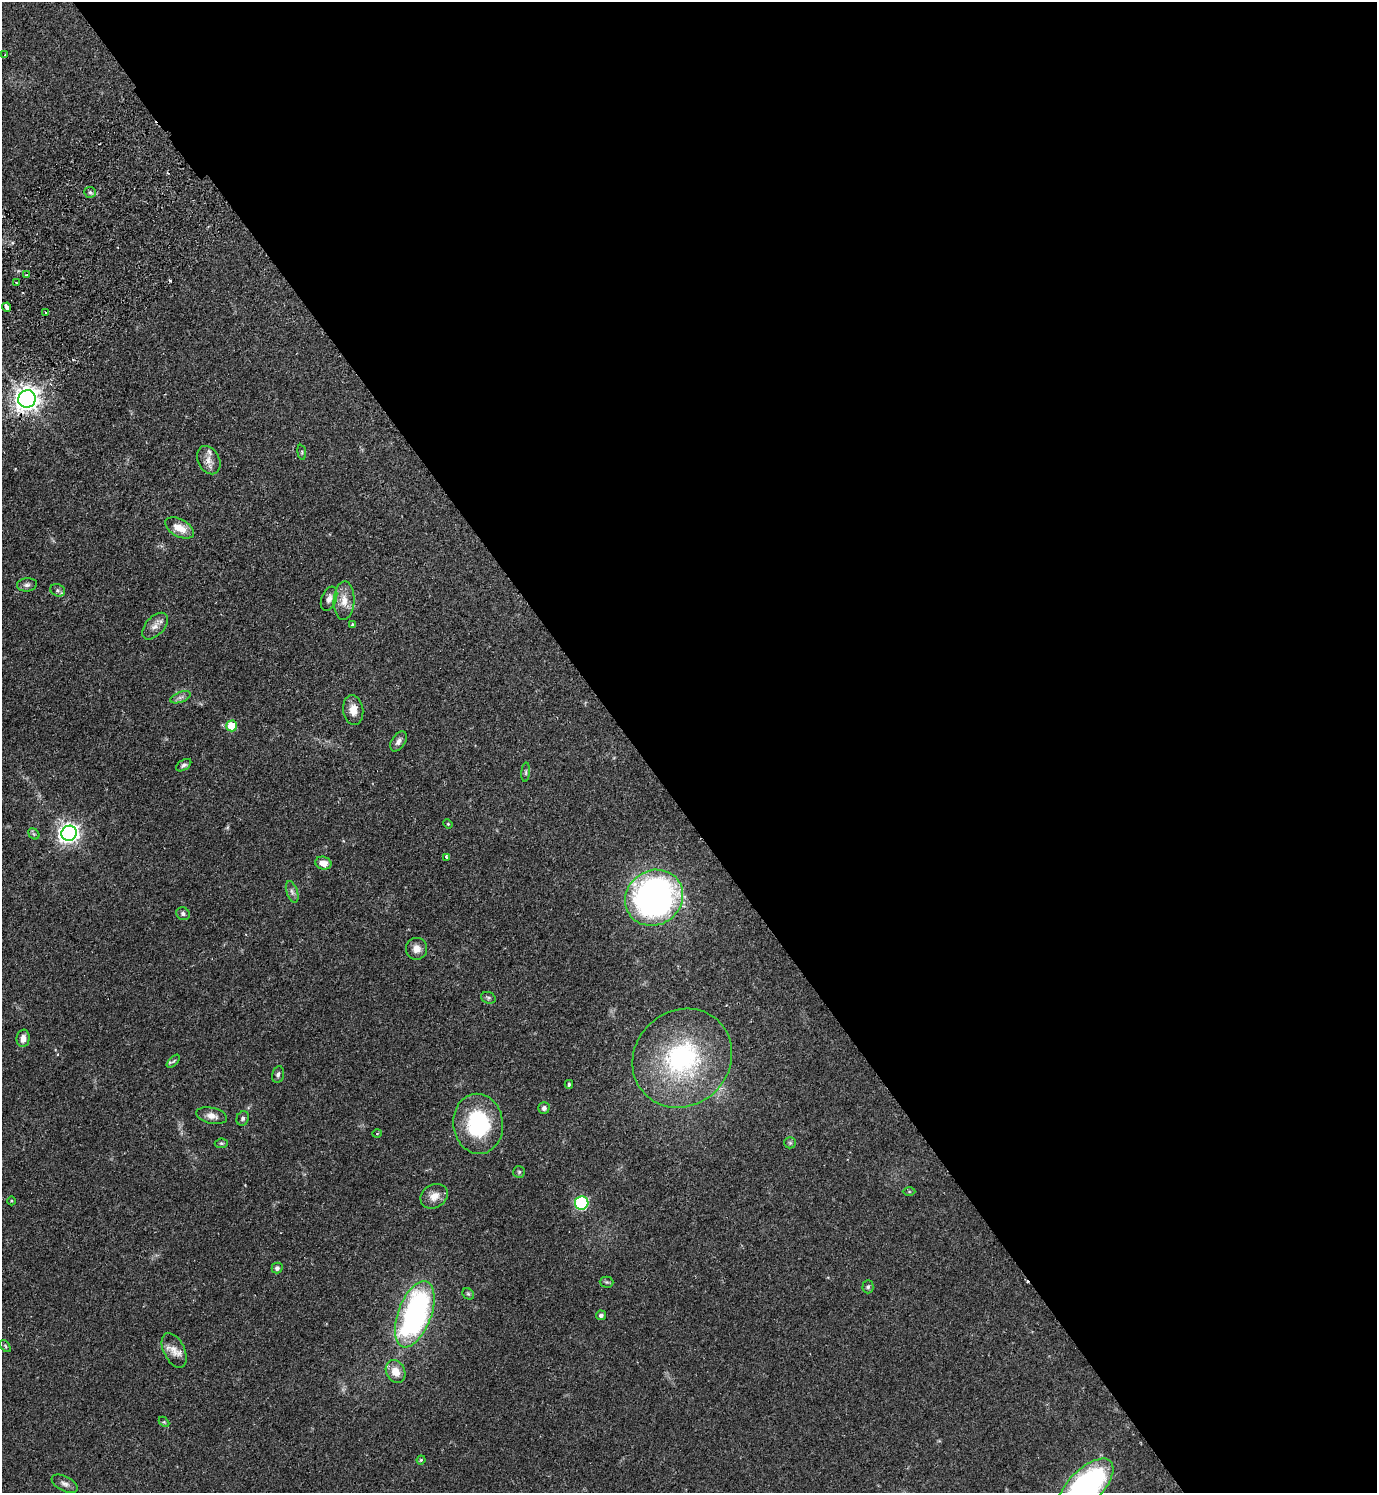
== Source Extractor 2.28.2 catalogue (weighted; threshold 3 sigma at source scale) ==
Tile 8 of 4 x 4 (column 4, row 2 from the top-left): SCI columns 4326-5700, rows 3029-4519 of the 6039 x 6055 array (HDU 1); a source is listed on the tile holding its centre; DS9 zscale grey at full resolution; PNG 1379 x 1495 px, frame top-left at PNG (2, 2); each listed source drawn as its Kron ellipse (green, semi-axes under 4 px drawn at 4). Shown black and unused: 54% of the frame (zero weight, under 2 of 3 exposures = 3% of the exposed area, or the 3 px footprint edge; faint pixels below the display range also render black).
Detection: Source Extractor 2.28.2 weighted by HDU 2 'WHT'; one run over the whole footprint, this tile lists its part. Background 0.0499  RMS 0.0044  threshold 0.02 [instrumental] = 3 sigma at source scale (4.5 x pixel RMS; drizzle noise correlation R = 1.50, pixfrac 1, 0.05/0.05 arcsec/px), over >= 5 px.
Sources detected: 68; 4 cosmic-ray / hot-pixel residue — neither listed nor drawn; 2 inside a brighter listed object's ellipse — not listed separately; the other 62 listed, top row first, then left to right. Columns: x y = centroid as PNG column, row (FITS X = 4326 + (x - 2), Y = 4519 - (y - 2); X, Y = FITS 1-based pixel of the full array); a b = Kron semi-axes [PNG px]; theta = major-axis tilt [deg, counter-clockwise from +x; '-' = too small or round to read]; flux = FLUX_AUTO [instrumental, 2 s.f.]
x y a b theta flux
5 55 3 2 - 0.59
90 192 6 5 - 0.83
27 275 4 3 - 0.52
16 283 3 3 - 0.56
7 307 4 3 - 28
45 312 3 2 - 0.38
27 399 9 8 - 350
302 452 7 3 -83 0.58
209 460 15 11 -63 3.4
180 528 15 8 -28 5.8
27 585 10 6 6 1.4
58 590 8 6 -21 1.1
329 599 12 7 68 2.2
344 601 19 10 87 5.2
352 624 4 3 - 0.47
155 626 16 9 47 3.2
180 697 11 5 21 1.5
353 710 15 10 -83 4.3
232 726 5 5 - 12
399 741 11 6 57 1.9
184 765 8 5 33 1.1
526 772 10 4 86 0.85
448 824 5 4 - 0.4
69 833 8 7 - 220
34 834 6 5 - 0.62
446 857 3 3 - 2.3
323 863 8 6 -14 3.5
292 892 11 5 -71 1.5
654 898 30 27 33 160
183 914 7 6 - 1.1
417 949 11 10 - 3.3
488 998 7 5 -21 0.85
23 1038 9 6 82 2.8
682 1058 52 47 43 68
173 1061 8 3 45 0.63
278 1074 8 6 78 1.1
569 1084 4 3 - 0.72
544 1108 5 5 - 1.3
212 1116 16 8 -13 3.1
243 1118 7 6 - 1.1
478 1124 30 25 -82 34
377 1134 4 3 - 0.41
221 1143 6 4 5 0.62
790 1143 6 5 - 0.77
519 1172 6 6 - 0.69
909 1192 6 4 0 0.53
434 1196 14 11 30 4.2
12 1201 4 3 - 0.38
582 1203 7 6 - 43
277 1268 5 5 - 1.1
607 1282 7 5 -1 0.73
868 1287 6 5 - 0.81
468 1294 6 5 - 0.65
415 1314 35 16 69 100
601 1315 5 4 - 1
5 1346 7 3 -54 0.58
174 1350 18 10 -63 4.2
396 1371 12 9 -66 5.7
164 1422 6 4 -44 0.46
421 1460 4 4 - 0.55
65 1484 14 7 -27 1.9
1085 1487 36 17 45 110
Overlapping masked pixels (flux is a lower limit): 1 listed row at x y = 27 399
Isophote crosses this tile's border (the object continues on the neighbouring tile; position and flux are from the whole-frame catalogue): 1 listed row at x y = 1085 1487